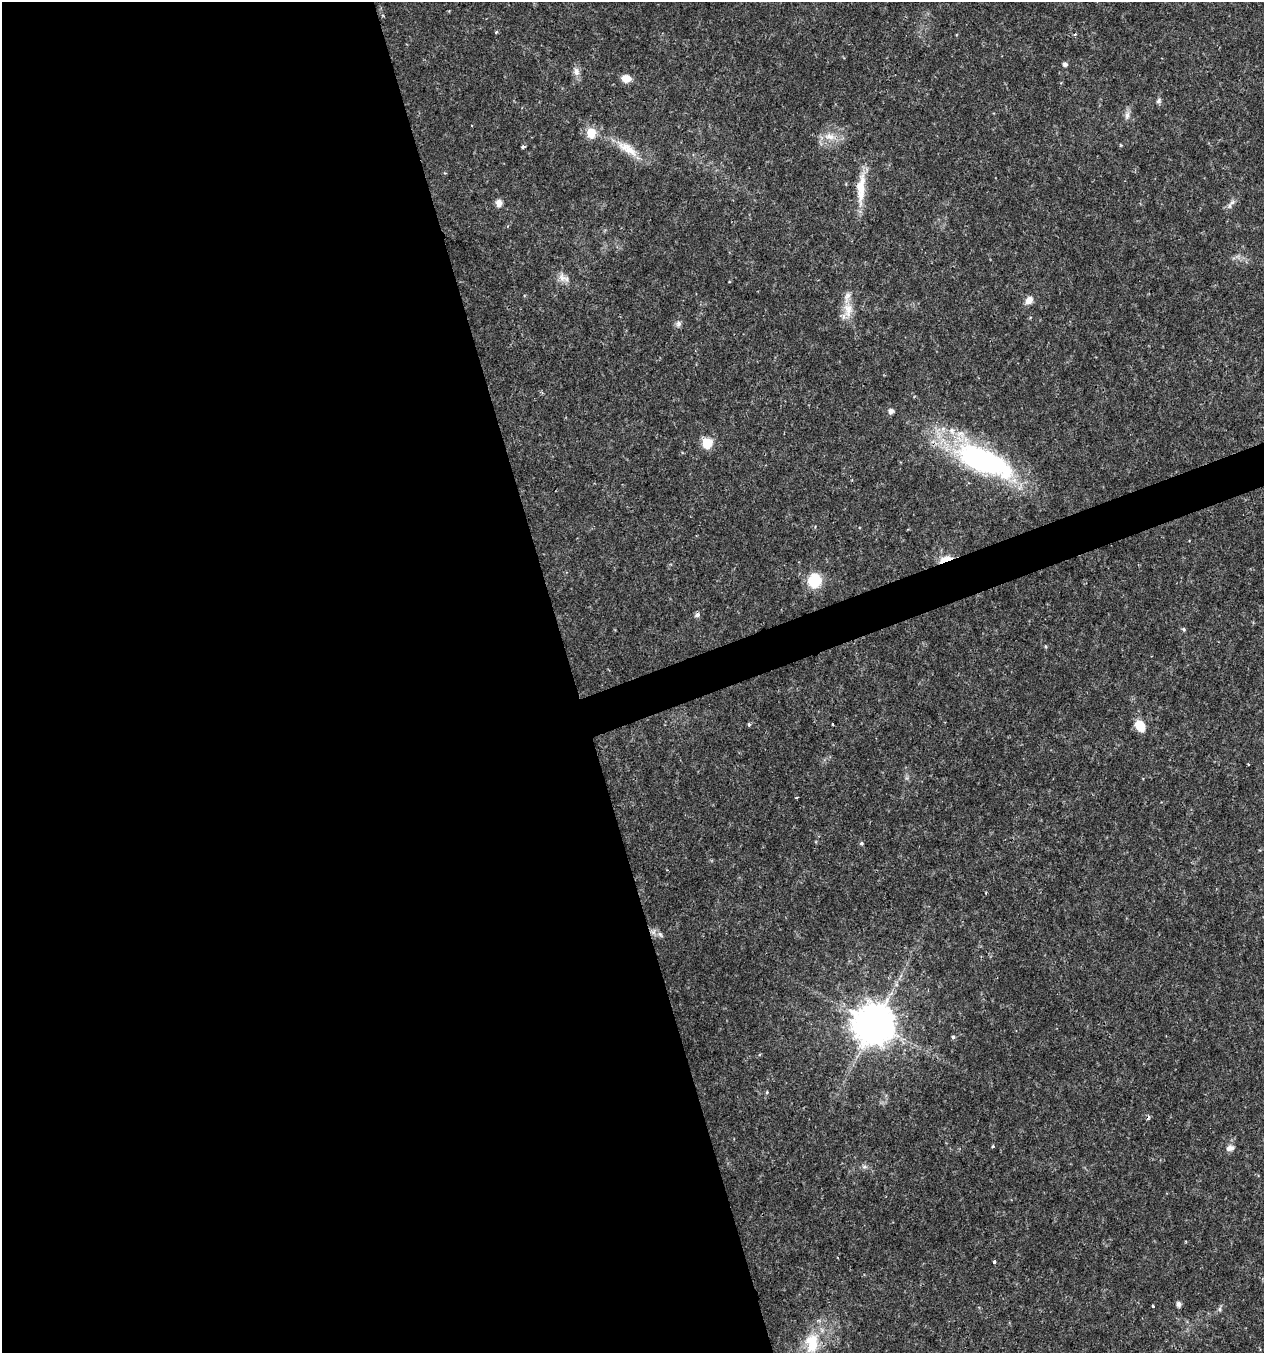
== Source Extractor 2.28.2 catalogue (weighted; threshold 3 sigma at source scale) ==
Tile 9 of 4 x 4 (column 1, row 3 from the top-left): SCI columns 120-1381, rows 1352-2702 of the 5232 x 5405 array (HDU 1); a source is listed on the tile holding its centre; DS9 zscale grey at full resolution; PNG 1266 x 1355 px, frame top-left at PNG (2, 2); no overlay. Shown black and unused: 47% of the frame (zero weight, under 2 of 3 exposures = <1% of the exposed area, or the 3 px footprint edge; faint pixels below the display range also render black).
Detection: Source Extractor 2.28.2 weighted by HDU 2 'WHT'; one run over the whole footprint, this tile lists its part. Background 0.0262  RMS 0.003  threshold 0.0135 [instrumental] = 3 sigma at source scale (4.5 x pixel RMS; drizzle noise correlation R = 1.50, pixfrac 1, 0.0396/0.0396 arcsec/px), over >= 5 px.
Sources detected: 46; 2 cosmic-ray / hot-pixel residue — not listed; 1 inside a brighter listed object's ellipse — not listed separately; the other 43 listed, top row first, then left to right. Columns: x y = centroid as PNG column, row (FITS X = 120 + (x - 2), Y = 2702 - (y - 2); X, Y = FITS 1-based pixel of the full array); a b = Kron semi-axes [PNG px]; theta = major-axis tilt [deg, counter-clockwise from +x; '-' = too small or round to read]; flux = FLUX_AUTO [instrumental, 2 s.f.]
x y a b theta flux
496 32 4 3 - 0.38
1075 34 4 3 - 0.4
1065 64 5 5 - 0.95
576 72 11 8 -75 1.7
626 78 9 7 -9 3.4
1159 101 7 6 - 0.72
1127 115 12 6 80 1.4
591 133 14 12 -86 4.2
830 137 17 10 -4 3.7
523 147 4 4 - 0.63
631 151 23 12 -42 5.1
861 188 45 10 87 7.4
1232 202 8 5 45 0.95
499 203 9 7 -85 1.7
562 277 14 10 -59 2.3
1029 300 11 8 49 2
848 310 23 13 -89 4.7
679 324 8 7 - 1.1
891 411 5 5 - 1.5
707 443 8 7 - 8.4
983 461 75 27 -24 62
945 559 17 6 20 3.8
815 580 9 8 - 18
697 614 5 4 - 1.5
1184 629 5 4 - 0.44
1046 646 6 3 -71 0.33
749 724 5 4 - 0.39
1140 726 10 8 -53 6.4
1248 764 3 2 - 0.23
797 797 4 2 - 0.24
861 843 5 5 - 0.53
660 934 8 5 -53 0.85
875 1024 11 11 - 990
953 1037 5 4 - 0.51
767 1092 5 3 - 0.32
993 1146 4 3 - 0.52
1230 1148 11 7 11 1.5
864 1167 7 4 0 0.65
994 1262 3 3 - 1.1
1179 1304 5 5 - 1.3
1153 1306 3 3 - 0.86
1220 1309 7 4 90 0.58
812 1343 31 19 88 10
Overlapping masked pixels (flux is a lower limit): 1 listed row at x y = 945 559